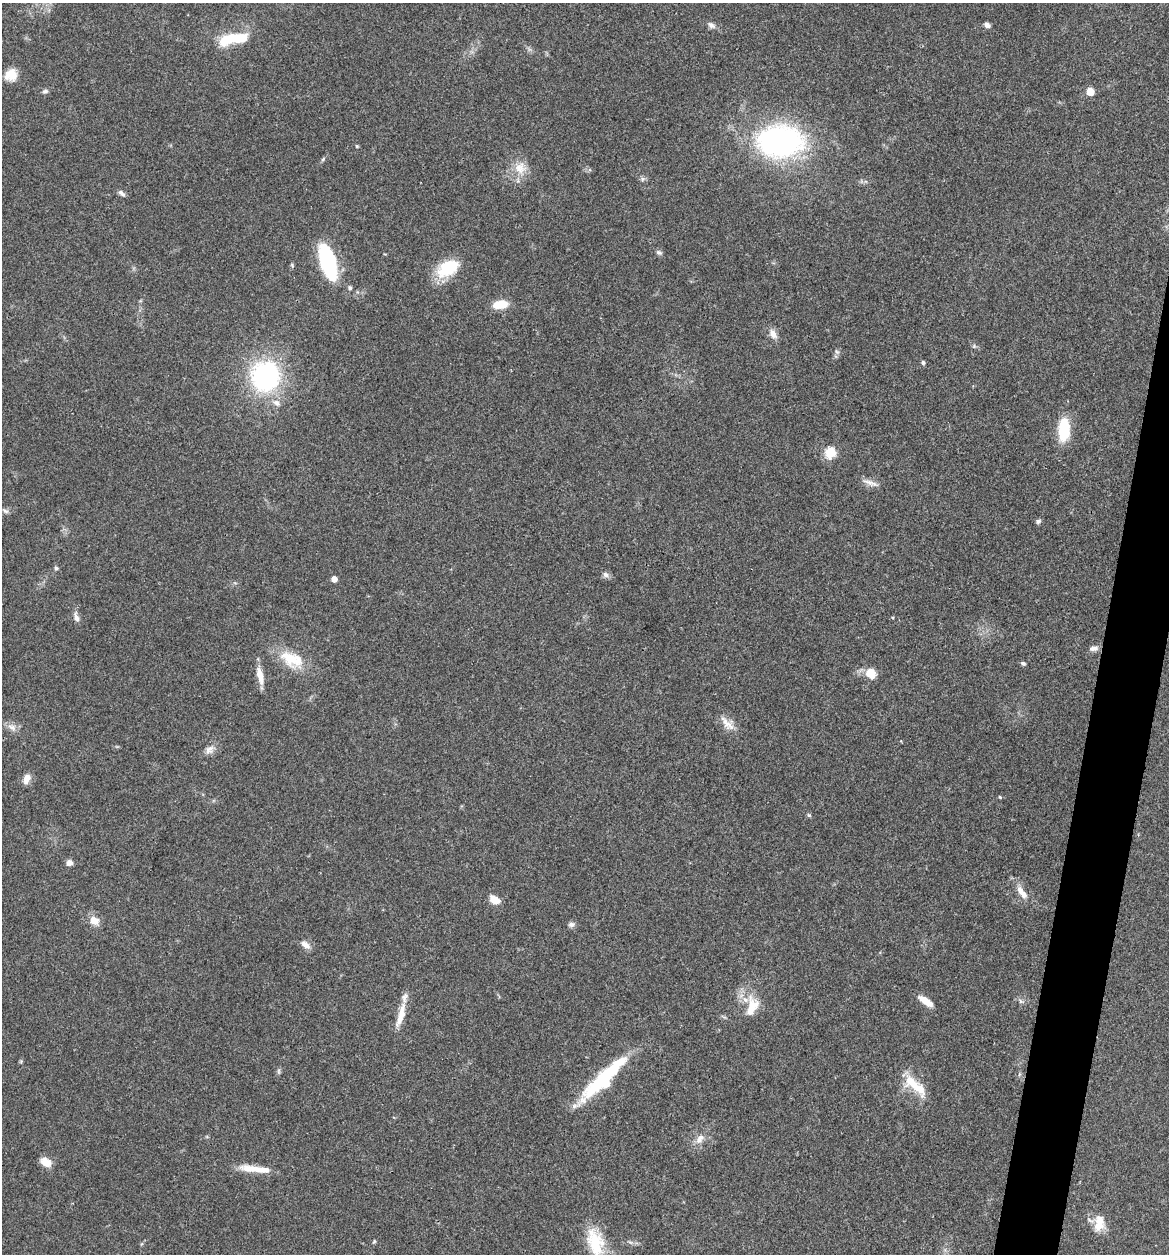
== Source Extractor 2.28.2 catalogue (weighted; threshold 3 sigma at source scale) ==
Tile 10 of 4 x 4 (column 2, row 3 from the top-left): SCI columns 1289-2455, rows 1258-2509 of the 5032 x 5014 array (HDU 1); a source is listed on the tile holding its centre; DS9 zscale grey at full resolution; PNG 1171 x 1256 px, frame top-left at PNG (2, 3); no overlay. Shown black and unused: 3% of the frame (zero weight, under 3 of 4 exposures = <1% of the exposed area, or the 3 px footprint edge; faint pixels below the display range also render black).
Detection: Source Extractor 2.28.2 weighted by HDU 2 'WHT'; one run over the whole footprint, this tile lists its part. Background 0.0606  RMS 0.0053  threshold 0.0238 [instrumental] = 3 sigma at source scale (4.5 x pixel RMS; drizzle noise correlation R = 1.50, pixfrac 1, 0.05/0.05 arcsec/px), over >= 5 px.
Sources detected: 65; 1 inside a brighter object's white glare — not listed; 2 inside a brighter listed object's ellipse — not listed separately; the other 62 listed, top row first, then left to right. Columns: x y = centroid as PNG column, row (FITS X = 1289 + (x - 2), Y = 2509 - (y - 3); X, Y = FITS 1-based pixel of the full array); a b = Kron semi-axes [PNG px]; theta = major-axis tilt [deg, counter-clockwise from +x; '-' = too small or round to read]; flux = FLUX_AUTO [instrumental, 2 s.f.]
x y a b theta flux
711 25 11 7 -37 2.1
987 25 7 5 -34 2.2
233 39 34 11 9 20
11 75 14 12 14 7.7
45 91 7 5 18 1.3
1090 92 6 6 - 7.6
780 141 39 27 1 130
357 146 4 4 - 0.58
323 159 6 4 72 0.73
520 168 18 17 - 8.7
642 179 7 6 - 1.2
122 193 10 5 -43 1.7
659 252 8 6 -18 1.3
328 262 26 10 -72 87
448 268 28 17 30 20
350 288 5 4 - 1.1
500 304 13 7 8 13
773 334 13 8 -56 3.7
974 346 5 5 - 0.76
837 352 6 4 -43 1
923 362 5 5 - 1
265 376 26 24 83 83
276 403 10 7 -35 2.7
1064 429 25 12 88 20
830 453 6 5 - 39
868 482 20 7 -25 3.5
5 511 9 5 -27 1.4
1038 521 7 6 - 1.2
56 568 5 5 - 0.86
606 575 9 7 -44 1.8
334 579 5 4 - 4.3
76 617 14 6 -74 2.5
1093 648 12 6 5 2.3
290 659 29 18 -35 16
1023 663 6 4 -22 0.98
871 673 9 8 - 9.6
260 676 23 7 -76 6.4
726 723 24 10 -49 5.6
12 727 14 7 -27 3.1
209 750 13 10 48 3.3
27 779 12 7 70 4.2
1000 797 5 3 - 0.5
809 815 6 4 -44 0.69
69 863 7 7 - 2.4
1022 892 22 8 -55 5.8
494 899 13 8 -31 5.4
94 920 12 9 -30 5.4
571 924 8 6 3 1.8
305 945 13 7 -32 3.3
926 1001 16 6 -35 7.4
1020 1001 7 4 -71 0.98
752 1006 28 15 75 12
401 1015 35 8 74 8.9
279 1071 7 4 89 0.93
601 1079 71 13 43 40
915 1085 36 12 -42 14
700 1139 16 8 53 4.3
46 1162 14 9 -31 5.4
251 1169 29 9 -7 9.2
1099 1223 23 13 81 8.2
374 1241 5 4 - 0.63
595 1242 40 20 -73 21
Isophote crosses this tile's border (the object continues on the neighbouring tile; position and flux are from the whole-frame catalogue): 1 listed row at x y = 595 1242